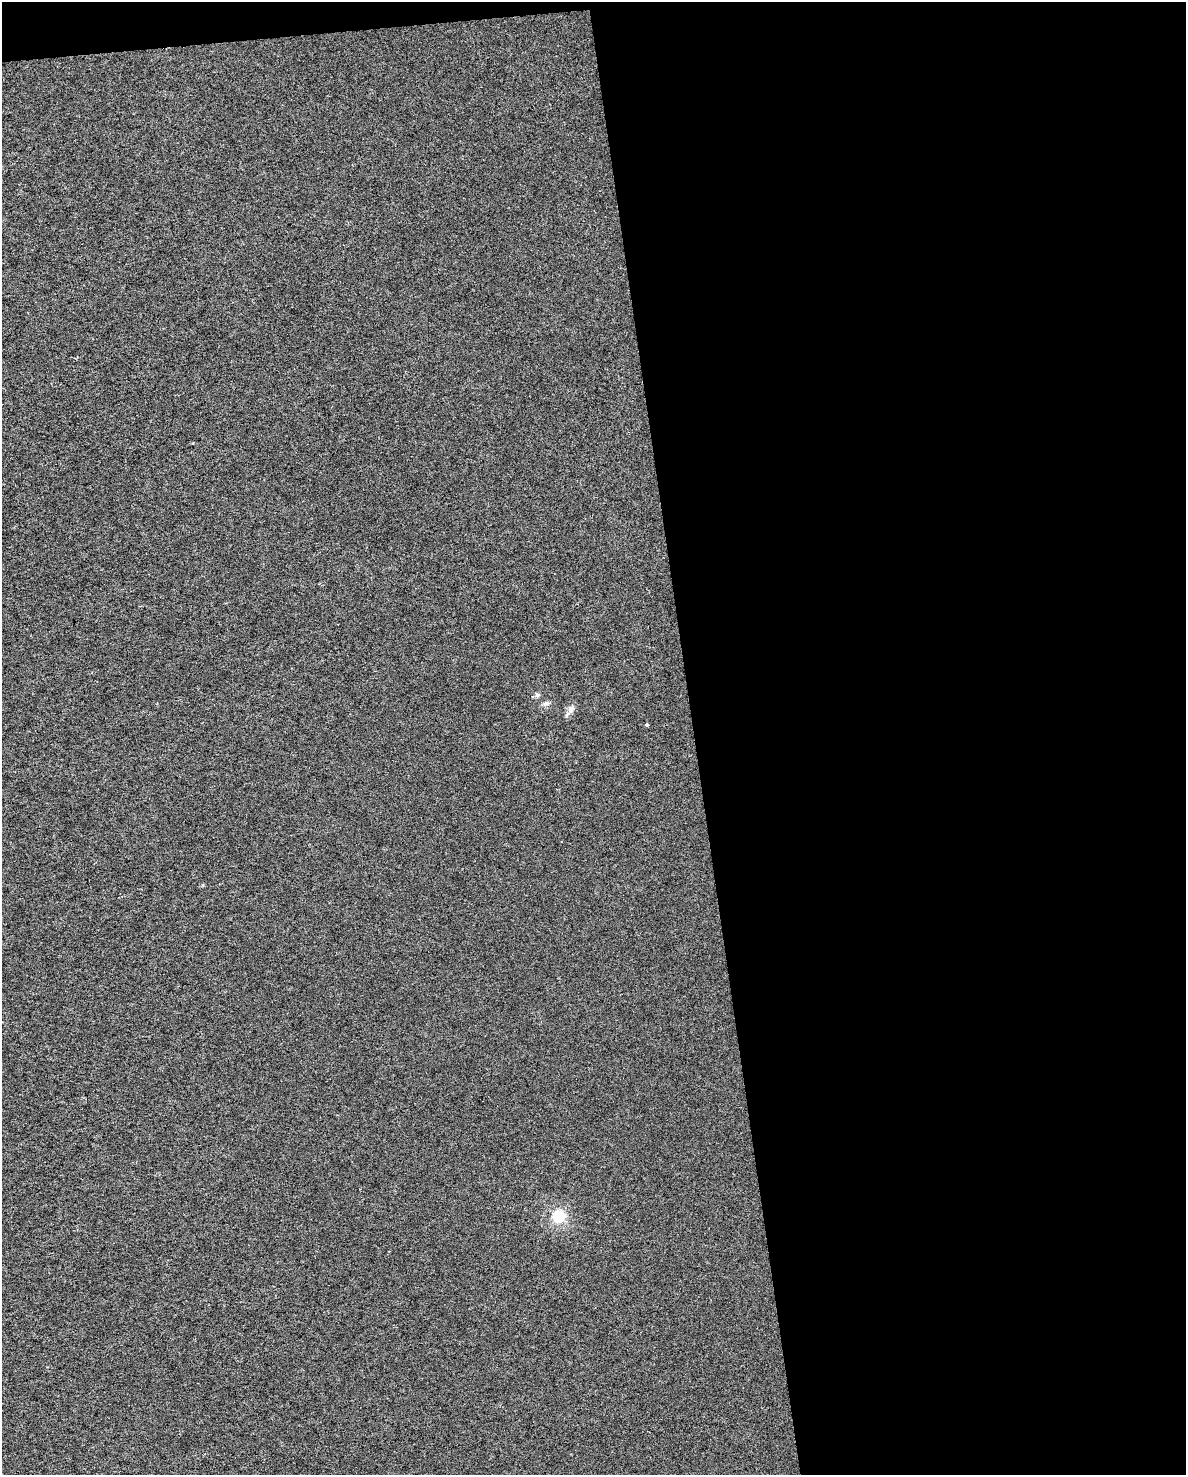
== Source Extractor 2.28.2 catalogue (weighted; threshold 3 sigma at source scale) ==
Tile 4 of 4 x 3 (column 4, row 1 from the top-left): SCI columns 3552-4735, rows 3008-4480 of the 4743 x 4505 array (HDU 1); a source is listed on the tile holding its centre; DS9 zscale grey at full resolution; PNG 1188 x 1477 px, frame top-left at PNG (2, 2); no overlay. Shown black and unused: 43% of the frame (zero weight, under 3 of 6 exposures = <1% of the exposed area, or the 3 px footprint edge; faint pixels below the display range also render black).
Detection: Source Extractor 2.28.2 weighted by HDU 2 'WHT'; one run over the whole footprint, this tile lists its part. Background 1.22e-04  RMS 0.0017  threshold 0.00699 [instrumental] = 3 sigma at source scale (4.09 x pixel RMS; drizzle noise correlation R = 1.36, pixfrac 0.8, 0.0396/0.0396 arcsec/px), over >= 5 px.
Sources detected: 4; all 4 listed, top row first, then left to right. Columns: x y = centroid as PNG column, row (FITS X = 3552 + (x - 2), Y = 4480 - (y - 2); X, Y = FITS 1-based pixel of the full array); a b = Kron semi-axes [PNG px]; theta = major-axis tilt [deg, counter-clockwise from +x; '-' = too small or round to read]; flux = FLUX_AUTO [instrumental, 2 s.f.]
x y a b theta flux
546 703 8 5 6 0.38
571 709 9 6 80 0.57
647 724 4 3 - 0.18
558 1216 6 5 - 16